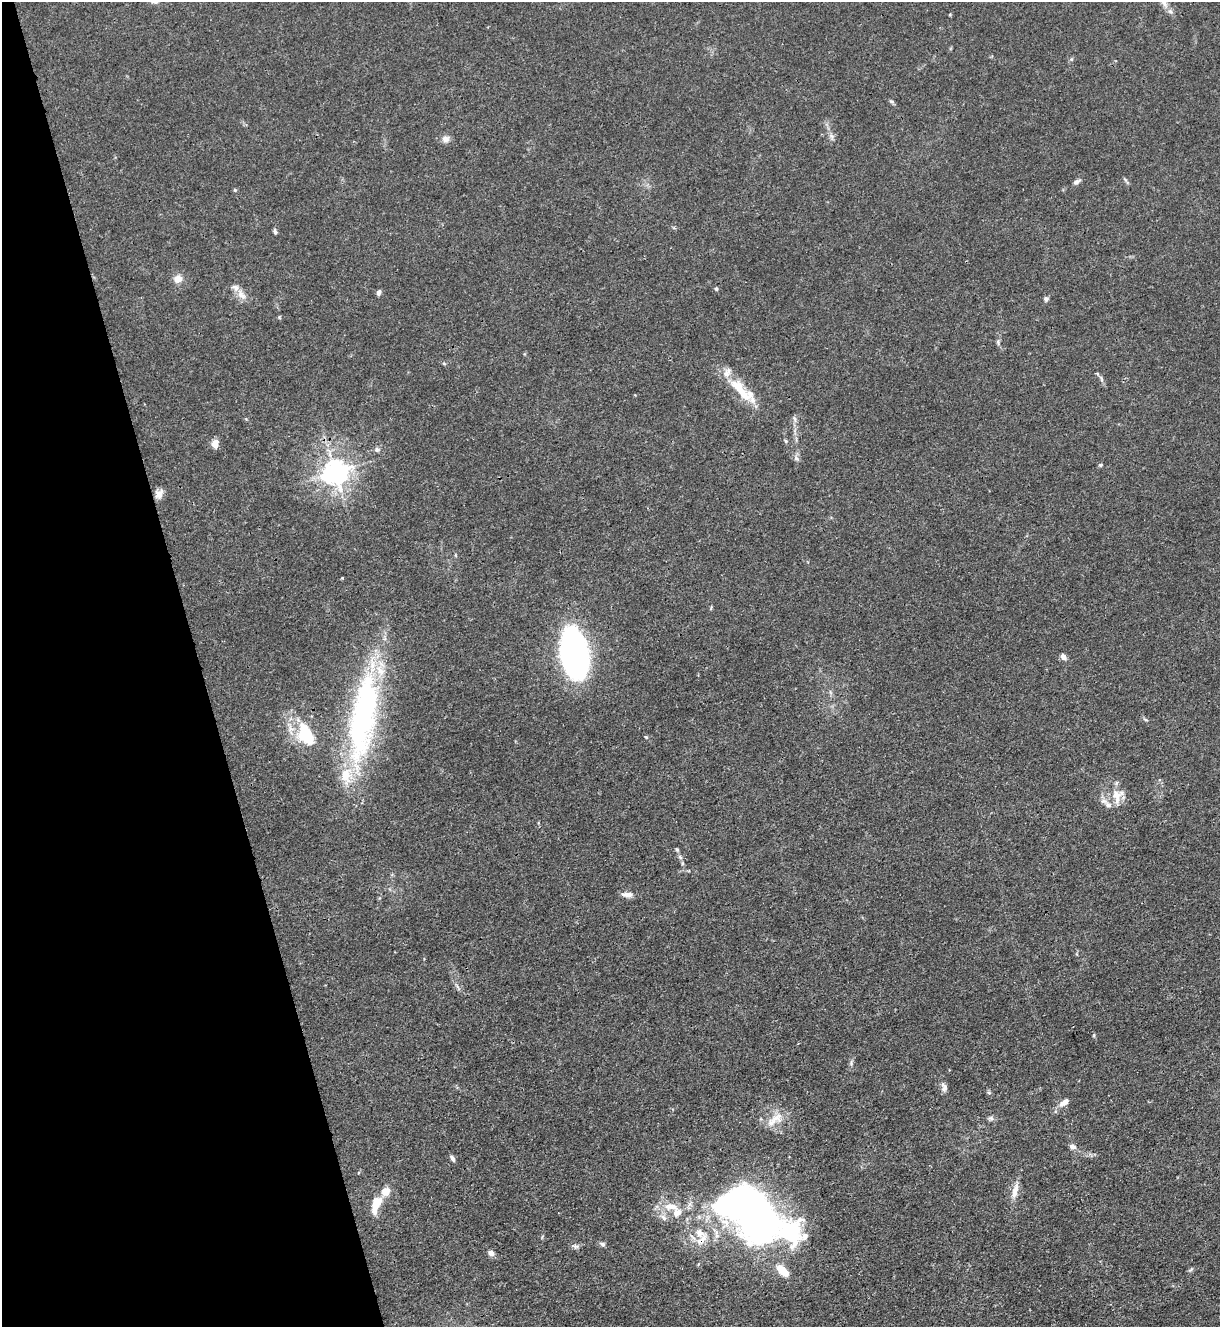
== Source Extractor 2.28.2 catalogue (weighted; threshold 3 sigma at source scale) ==
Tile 5 of 4 x 4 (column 1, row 2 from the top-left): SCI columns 146-1363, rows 2653-3977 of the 5287 x 5305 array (HDU 1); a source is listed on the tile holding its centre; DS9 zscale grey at full resolution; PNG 1222 x 1329 px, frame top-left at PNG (2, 2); no overlay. Shown black and unused: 16% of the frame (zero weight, under 3 of 4 exposures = <1% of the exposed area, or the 3 px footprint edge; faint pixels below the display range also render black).
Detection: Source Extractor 2.28.2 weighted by HDU 2 'WHT'; one run over the whole footprint, this tile lists its part. Background 0.0313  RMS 0.0027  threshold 0.0121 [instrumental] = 3 sigma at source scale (4.5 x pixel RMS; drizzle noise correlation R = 1.50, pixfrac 1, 0.05/0.05 arcsec/px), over >= 5 px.
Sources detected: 65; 3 inside a brighter object's white glare — not listed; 12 inside a brighter listed object's ellipse — not listed separately; the other 50 listed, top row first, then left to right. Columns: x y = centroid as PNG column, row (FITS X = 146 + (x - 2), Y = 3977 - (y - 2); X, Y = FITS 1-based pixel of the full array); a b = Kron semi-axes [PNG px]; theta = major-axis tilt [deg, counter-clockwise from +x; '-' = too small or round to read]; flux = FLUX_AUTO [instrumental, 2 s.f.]
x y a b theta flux
892 101 8 3 -19 0.44
832 136 8 6 -71 0.83
446 139 10 8 11 1.4
1077 182 9 6 33 0.87
235 190 5 3 - 0.3
275 231 8 4 -78 0.52
178 279 11 9 32 2.1
716 289 5 4 - 0.4
379 292 7 5 80 0.83
241 295 15 9 -49 2.3
1046 299 5 5 - 0.8
279 317 6 3 -72 0.27
998 342 6 4 -51 0.47
1101 379 11 4 -71 0.69
740 389 44 13 -51 8.9
795 419 11 3 -75 0.65
786 441 5 5 - 0.37
215 443 10 7 75 2.1
377 450 7 6 - 0.69
796 458 7 6 - 0.77
1100 465 6 4 16 0.42
335 472 9 8 - 300
159 494 12 9 61 1.8
574 653 34 17 -77 130
1063 657 7 6 - 1.2
362 717 110 31 83 73
1145 720 8 3 -19 0.38
306 735 25 14 -62 14
646 737 5 4 - 0.32
1116 795 21 13 -86 4.2
1103 801 11 7 -10 1.3
680 857 8 4 -46 0.61
682 863 6 4 -72 0.4
627 894 15 6 -3 1.6
1094 1035 5 3 - 0.28
944 1087 12 7 -78 1.3
989 1093 6 4 -19 0.38
1064 1102 12 6 36 2
776 1118 25 12 31 4.5
991 1118 8 7 - 0.7
1072 1147 8 7 - 1.2
453 1158 8 5 -67 0.92
1015 1191 24 7 76 2.7
376 1203 17 9 65 5
726 1204 78 36 10 85
790 1232 118 52 -8 78
602 1244 8 5 -31 0.62
575 1246 10 5 -17 0.73
491 1253 8 6 -23 1.3
1191 1270 9 3 22 0.39